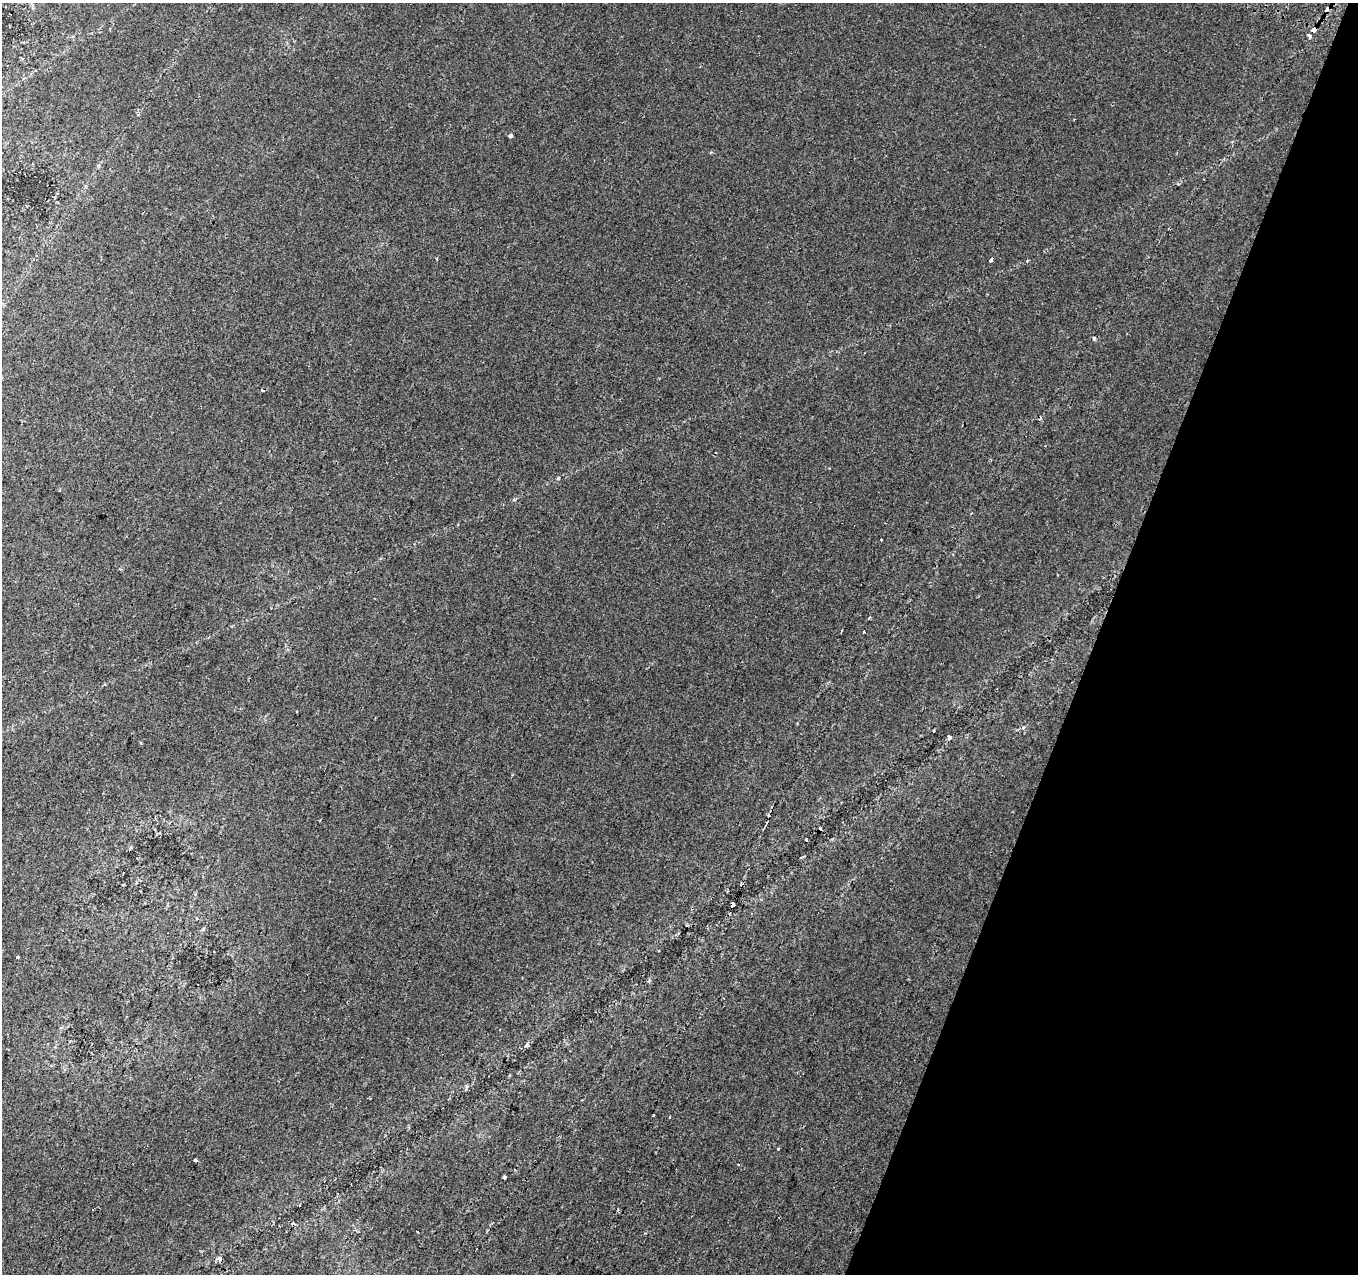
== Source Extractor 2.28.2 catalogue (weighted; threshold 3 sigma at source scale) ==
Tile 8 of 4 x 4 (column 4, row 2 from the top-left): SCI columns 4093-5448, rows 2863-4134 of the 5462 x 5661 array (HDU 1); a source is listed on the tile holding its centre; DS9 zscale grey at full resolution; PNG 1360 x 1276 px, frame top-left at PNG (2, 3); no overlay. Shown black and unused: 19% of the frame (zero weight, under 2 of 3 exposures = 2% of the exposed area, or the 3 px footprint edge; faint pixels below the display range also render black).
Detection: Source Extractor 2.28.2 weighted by HDU 2 'WHT'; one run over the whole footprint, this tile lists its part. Background 0.00388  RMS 0.0036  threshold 0.016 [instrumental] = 3 sigma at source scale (4.5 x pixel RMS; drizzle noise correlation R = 1.50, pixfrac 1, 0.0396/0.0396 arcsec/px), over >= 5 px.
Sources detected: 28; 7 cosmic-ray / hot-pixel residue — not listed; the other 21 listed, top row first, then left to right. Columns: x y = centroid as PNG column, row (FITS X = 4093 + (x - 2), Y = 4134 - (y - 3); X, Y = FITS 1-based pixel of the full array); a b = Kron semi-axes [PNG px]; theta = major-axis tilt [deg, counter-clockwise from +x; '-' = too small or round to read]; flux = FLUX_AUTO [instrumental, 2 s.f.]
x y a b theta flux
1314 30 5 4 - 1.4
1310 36 4 3 - 1.8
510 136 4 4 - 1.1
991 260 5 3 - 2
1094 338 4 3 - 0.79
558 478 3 3 - 0.52
881 539 3 3 - 3.1
869 618 4 3 - 0.33
864 632 3 3 - 1.7
949 737 4 4 - 1.1
806 840 2 2 - 0.33
733 904 4 3 - 1.6
18 957 3 3 - 1.4
527 1045 8 5 36 0.71
466 1088 9 3 74 0.5
653 1115 3 3 - 1.3
670 1117 3 2 - 0.66
778 1149 3 2 - 0.66
195 1160 4 3 - 0.67
738 1164 3 3 - 0.38
504 1177 4 3 - 0.45
Overlapping masked pixels (flux is a lower limit): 2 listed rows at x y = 1314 30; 733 904